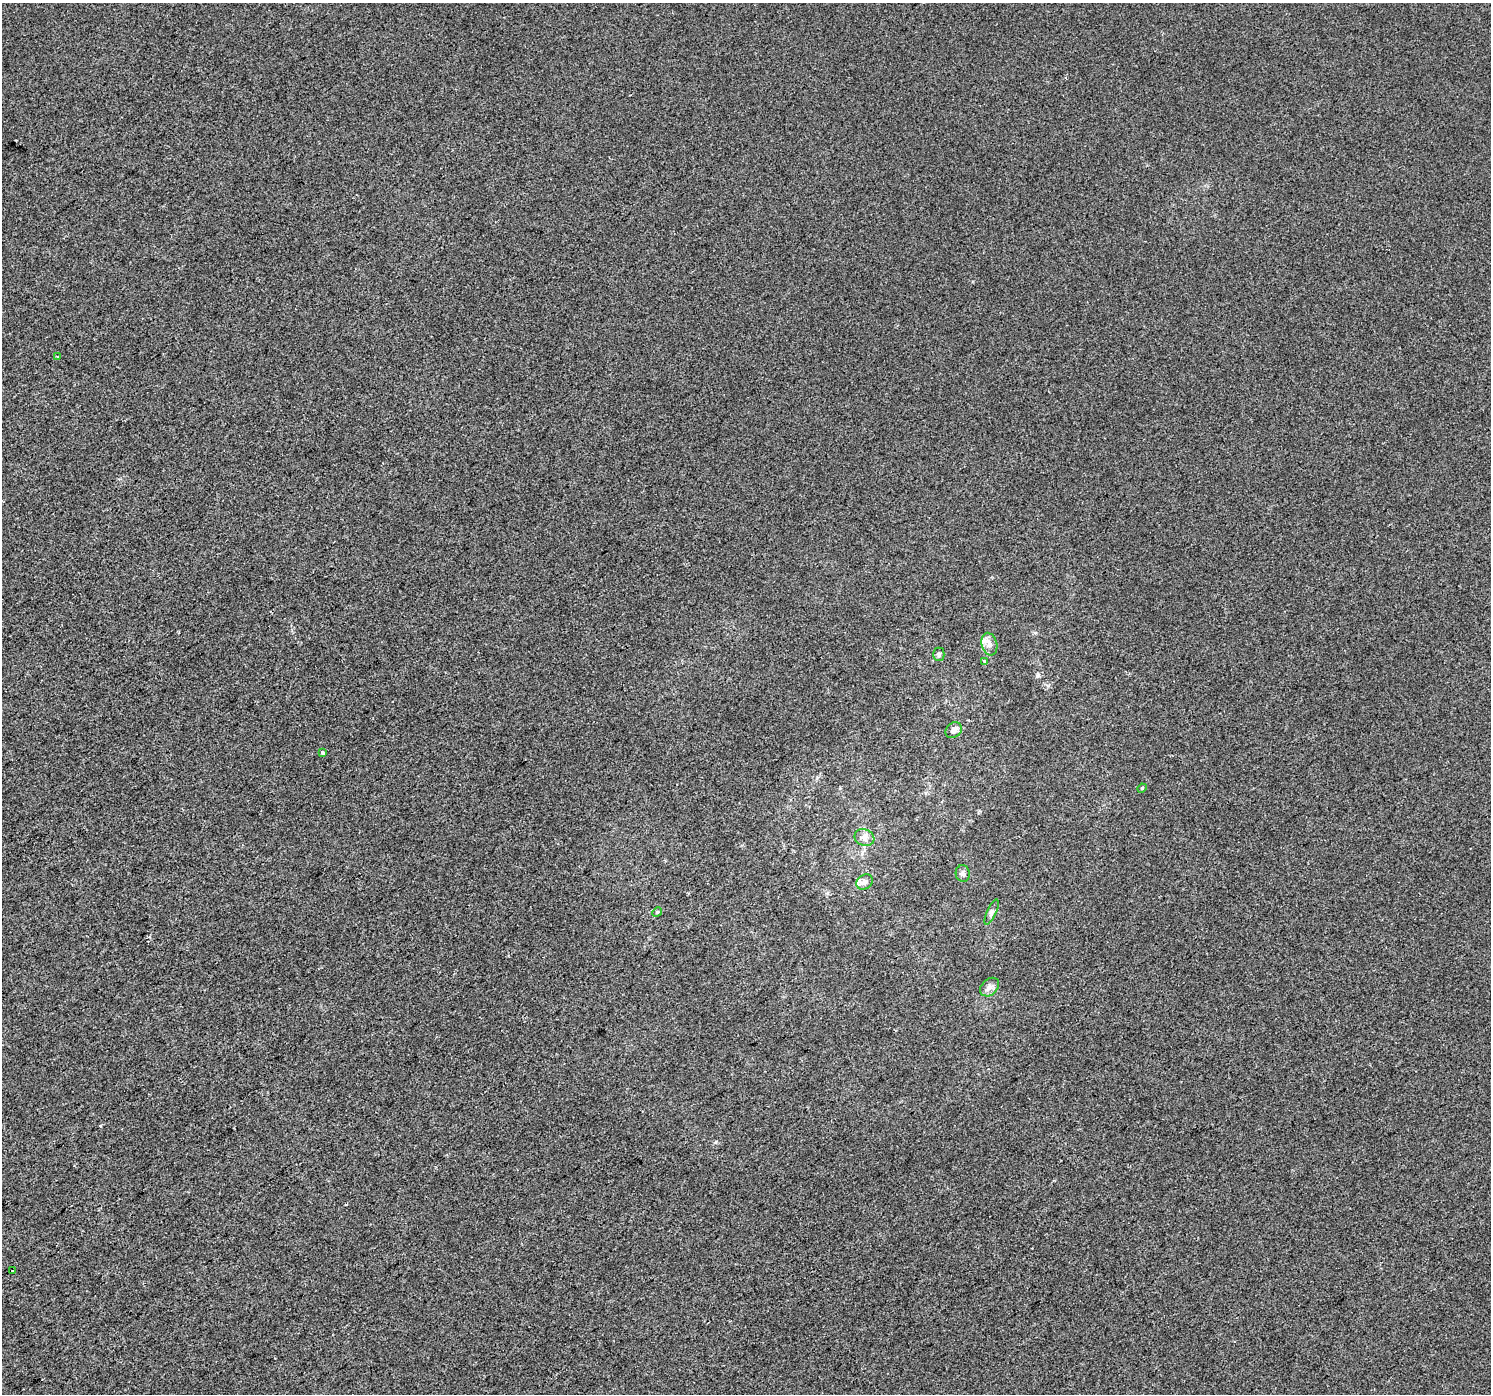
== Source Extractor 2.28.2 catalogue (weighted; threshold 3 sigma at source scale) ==
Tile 7 of 4 x 4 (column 3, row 2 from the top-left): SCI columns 2981-4469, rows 2977-4368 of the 5957 x 5889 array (HDU 1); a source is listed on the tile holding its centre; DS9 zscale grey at full resolution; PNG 1493 x 1396 px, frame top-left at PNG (2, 3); each listed source drawn as its Kron ellipse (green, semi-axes under 4 px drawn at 4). Shown black and unused: <1% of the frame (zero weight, under 2 of 3 exposures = <1% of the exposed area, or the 3 px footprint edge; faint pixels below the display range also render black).
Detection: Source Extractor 2.28.2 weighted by HDU 2 'WHT'; one run over the whole footprint, this tile lists its part. Background -2.38e-04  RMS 0.0056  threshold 0.0251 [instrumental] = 3 sigma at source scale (4.5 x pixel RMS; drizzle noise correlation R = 1.50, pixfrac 1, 0.0396/0.0396 arcsec/px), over >= 5 px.
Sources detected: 17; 1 cosmic-ray / hot-pixel residue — neither listed nor drawn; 2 inside a brighter listed object's ellipse — not listed separately; the other 14 listed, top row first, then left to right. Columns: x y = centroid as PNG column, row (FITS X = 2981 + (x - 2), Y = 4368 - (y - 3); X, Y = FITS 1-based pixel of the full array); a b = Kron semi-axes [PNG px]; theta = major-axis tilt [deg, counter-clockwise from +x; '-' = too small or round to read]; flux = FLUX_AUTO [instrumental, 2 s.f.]
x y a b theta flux
57 356 3 2 - 0.36
989 644 11 7 -74 3.4
939 654 7 5 -90 1
984 662 3 3 - 1.2
954 730 9 7 40 3.3
323 752 4 3 - 1.8
1142 788 5 4 - 0.61
864 837 10 8 -20 2.9
963 873 8 7 - 1.7
865 882 9 7 34 2.2
657 912 5 4 - 0.61
992 912 13 4 64 1.7
990 987 11 8 43 2.9
13 1270 3 2 - 0.47
Unlisted compact peaks at least as high as the median listed source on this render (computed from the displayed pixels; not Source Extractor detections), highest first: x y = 716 1142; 1037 676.